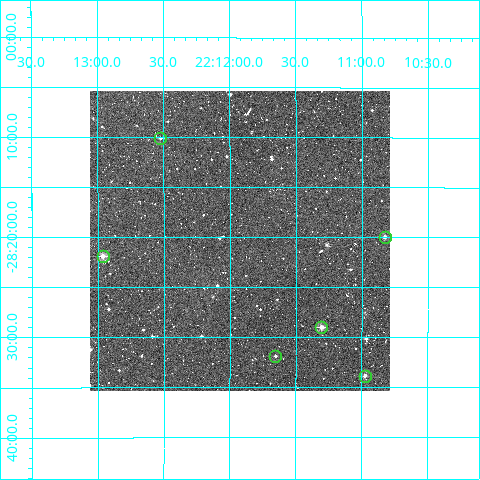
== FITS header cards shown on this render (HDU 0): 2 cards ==
NAXIS1  =                  300
NAXIS2  =                  300

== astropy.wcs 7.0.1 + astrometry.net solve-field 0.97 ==
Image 300 x 300 px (HDU 0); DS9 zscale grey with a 90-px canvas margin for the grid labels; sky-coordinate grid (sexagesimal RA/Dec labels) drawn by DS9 from the SOLVED WCS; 6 Tycho-2 reference stars matched to detected sources circled (green)
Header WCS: RA---TAN/DEC--TAN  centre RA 22:11:55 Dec -28:20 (332.98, -28.34 deg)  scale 6 arcsec/px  FOV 30.0' x 30.0'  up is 0 deg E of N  parity normal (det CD < 0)
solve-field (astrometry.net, Tycho-2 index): VERIFIED the header's WCS against the Tycho-2 star catalogue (verified at 2 index scales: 5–6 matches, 0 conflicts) and refined it, rather than solving blind
Solved WCS: RA---TAN-SIP/DEC--TAN-SIP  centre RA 22:11:56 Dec -28:20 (332.98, -28.34 deg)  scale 6 arcsec/px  FOV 30.0' x 30.0'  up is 0 deg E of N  parity normal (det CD < 0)
The solver's refit moves the header's centre by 0.92 arcsec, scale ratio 0.9998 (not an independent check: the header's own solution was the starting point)
Tycho-2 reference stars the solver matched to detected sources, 6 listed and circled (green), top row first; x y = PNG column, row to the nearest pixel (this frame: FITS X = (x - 90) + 1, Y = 300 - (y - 91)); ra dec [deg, ICRS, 3 dp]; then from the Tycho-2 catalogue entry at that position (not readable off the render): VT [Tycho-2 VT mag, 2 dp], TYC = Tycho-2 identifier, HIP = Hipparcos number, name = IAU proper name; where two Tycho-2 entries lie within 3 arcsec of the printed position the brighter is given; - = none
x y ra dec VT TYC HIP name
160 138 333.131 -28.168 12.00 6961-138-1 - -
385 237 332.707 -28.333 10.94 6961-1130-1 - -
103 256 333.241 -28.365 10.33 6961-468-1 - -
321 327 332.826 -28.484 10.49 6961-401-1 - -
275 356 332.913 -28.531 11.97 6961-905-1 - -
365 376 332.744 -28.564 10.96 6961-372-1 - -